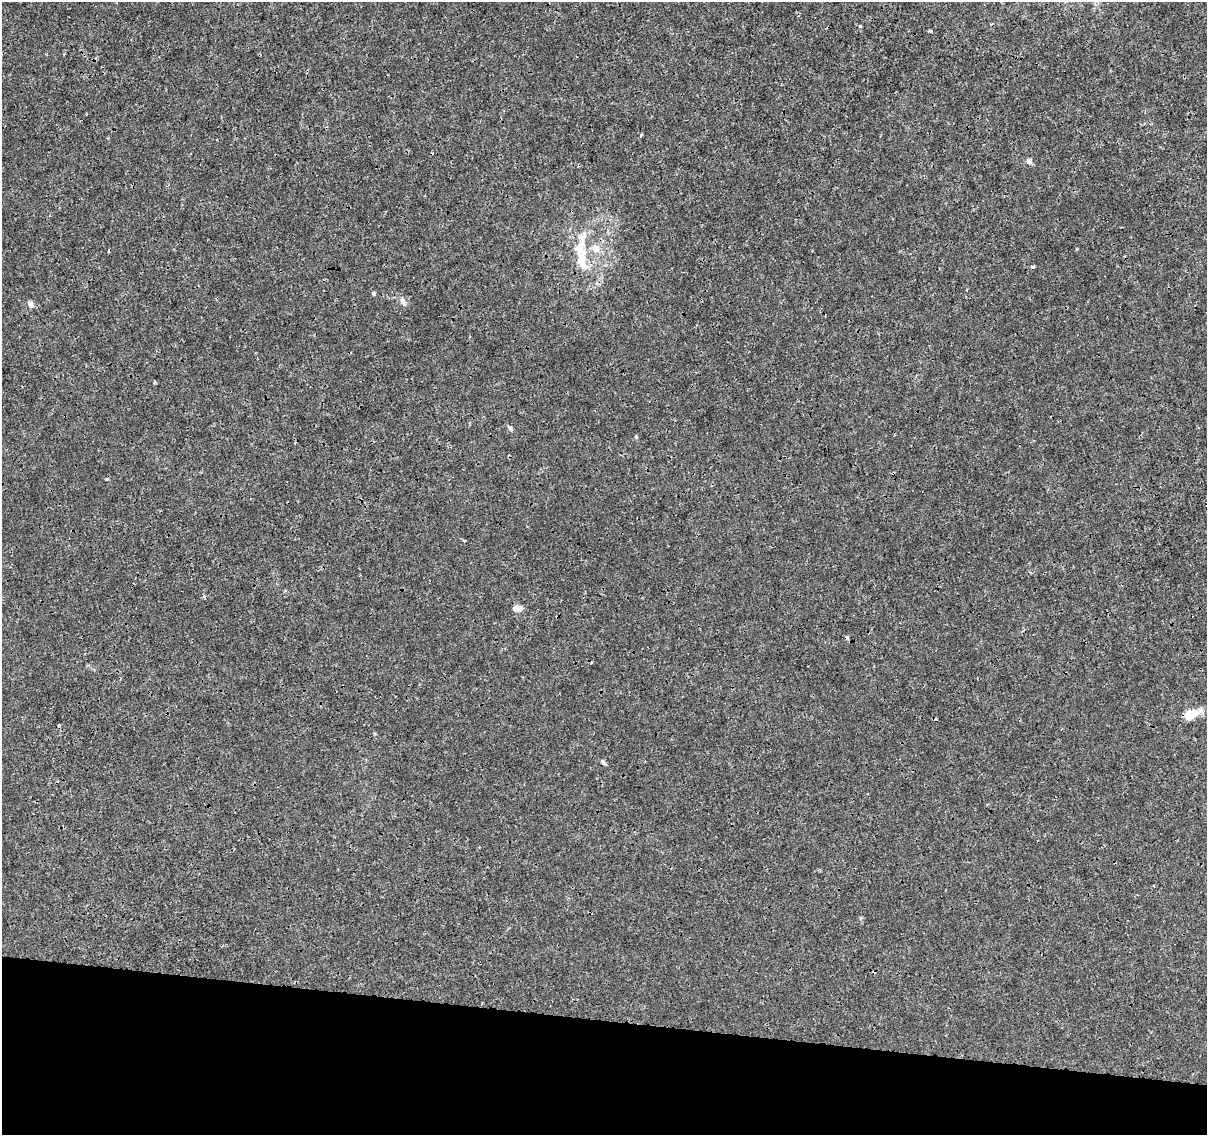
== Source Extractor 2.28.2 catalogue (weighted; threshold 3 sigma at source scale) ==
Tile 15 of 4 x 4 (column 3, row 4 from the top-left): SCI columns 2421-3625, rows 285-1417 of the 4831 x 5041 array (HDU 1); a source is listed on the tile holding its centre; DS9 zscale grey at full resolution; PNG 1209 x 1137 px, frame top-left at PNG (2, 2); no overlay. Shown black and unused: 10% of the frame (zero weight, under 3 of 4 exposures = <1% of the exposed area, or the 3 px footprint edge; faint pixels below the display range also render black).
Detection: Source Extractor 2.28.2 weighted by HDU 2 'WHT'; one run over the whole footprint, this tile lists its part. Background 1.45e-04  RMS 7.4e-04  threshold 0.00333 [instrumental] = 3 sigma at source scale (4.5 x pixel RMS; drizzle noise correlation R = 1.50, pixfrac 1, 0.0396/0.0396 arcsec/px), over >= 5 px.
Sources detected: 22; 6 cosmic-ray / hot-pixel residue — not listed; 3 inside a brighter listed object's ellipse — not listed separately; the other 13 listed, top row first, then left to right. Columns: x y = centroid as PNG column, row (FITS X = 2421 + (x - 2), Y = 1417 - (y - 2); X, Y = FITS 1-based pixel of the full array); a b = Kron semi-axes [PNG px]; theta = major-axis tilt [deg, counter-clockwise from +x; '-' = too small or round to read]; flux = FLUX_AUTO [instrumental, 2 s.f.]
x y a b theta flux
641 135 3 3 - 0.18
1029 161 5 5 - 0.33
580 248 22 15 -76 1.8
1077 249 4 3 - 0.059
374 293 5 4 - 0.1
31 304 8 6 -72 0.25
510 428 8 5 -66 0.19
636 437 5 4 - 0.072
464 541 3 3 - 0.084
517 608 10 5 0 0.57
1191 714 19 9 24 1.3
59 725 3 2 - 0.092
603 762 7 5 -39 0.14
Unlisted compact peaks at least as high as the median listed source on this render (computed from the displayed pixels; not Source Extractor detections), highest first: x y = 860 26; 402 300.